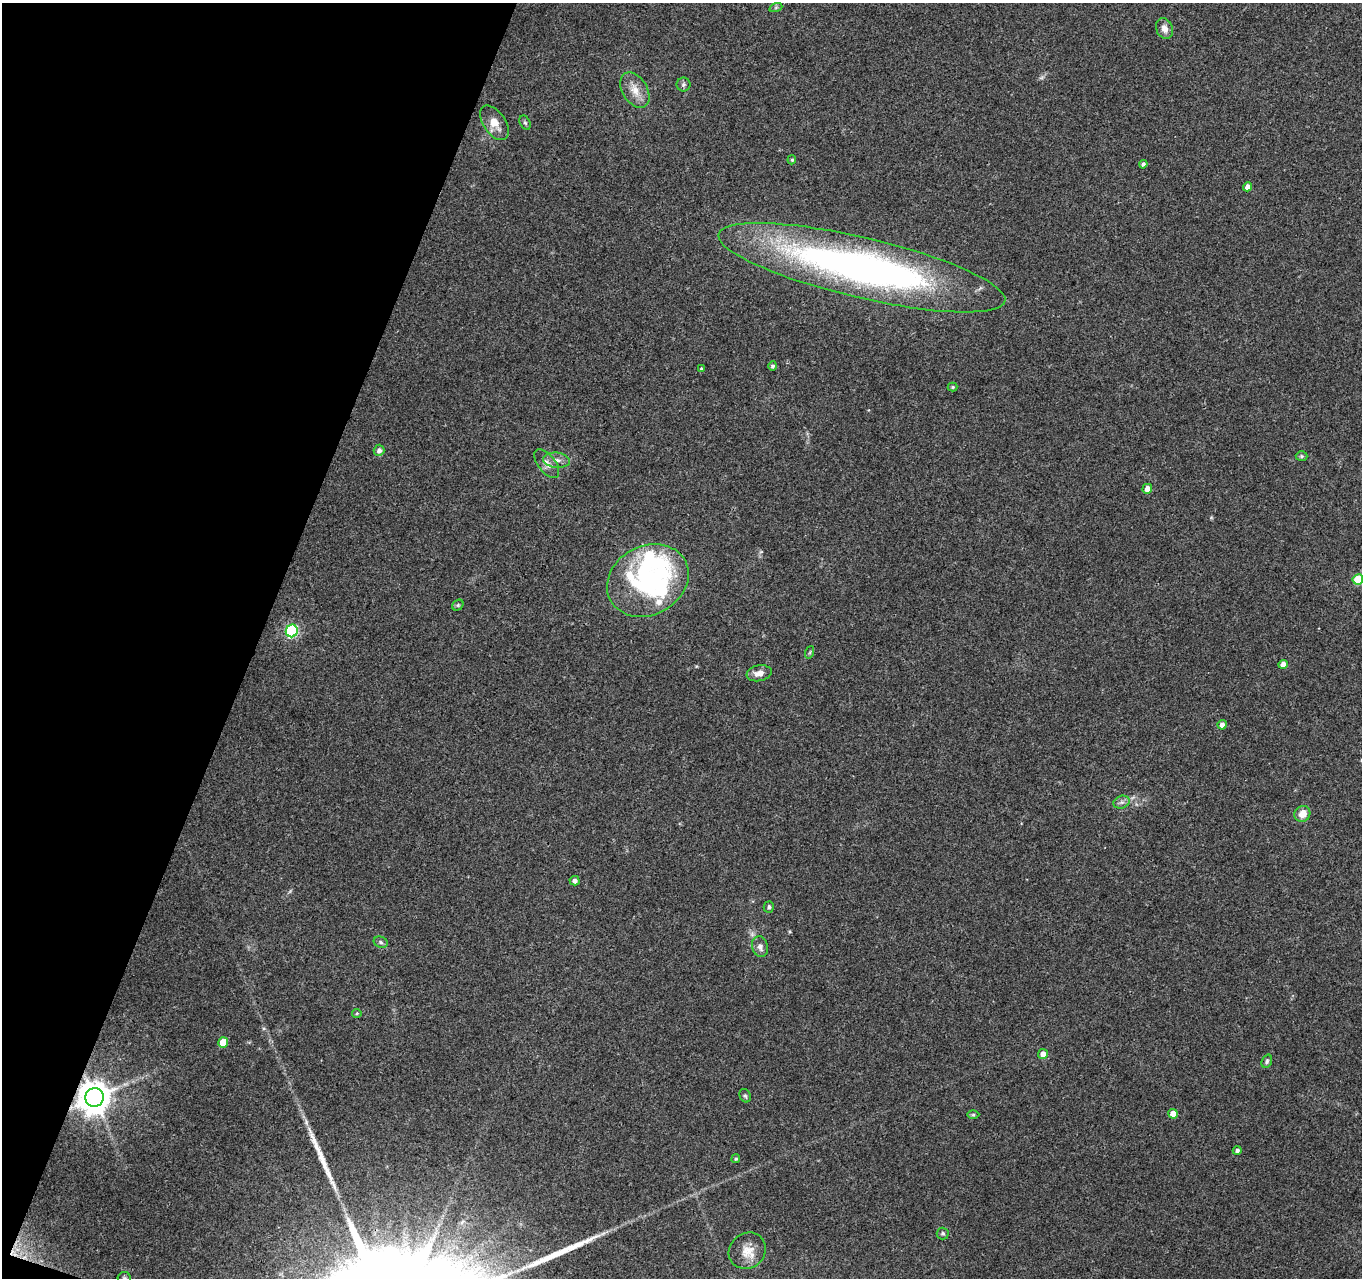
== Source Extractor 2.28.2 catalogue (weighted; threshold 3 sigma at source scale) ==
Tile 9 of 4 x 4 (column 1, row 3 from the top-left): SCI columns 1-1360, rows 1492-2767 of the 5450 x 5597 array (HDU 1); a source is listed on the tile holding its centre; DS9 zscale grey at full resolution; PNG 1364 x 1280 px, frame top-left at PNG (2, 3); each listed source drawn as its Kron ellipse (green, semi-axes under 4 px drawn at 4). Shown black and unused: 19% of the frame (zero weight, under 3 of 4 exposures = <1% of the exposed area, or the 3 px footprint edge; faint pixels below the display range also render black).
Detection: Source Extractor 2.28.2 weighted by HDU 2 'WHT'; one run over the whole footprint, this tile lists its part. Background 0.069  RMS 0.0045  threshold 0.0204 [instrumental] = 3 sigma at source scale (4.5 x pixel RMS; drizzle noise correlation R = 1.50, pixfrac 1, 0.0396/0.0396 arcsec/px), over >= 5 px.
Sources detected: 51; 2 inside a brighter object's white glare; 2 long thin detections or spike segments (spike, bleed or trail) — neither listed nor drawn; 2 inside a brighter listed object's ellipse — not listed separately; the other 45 listed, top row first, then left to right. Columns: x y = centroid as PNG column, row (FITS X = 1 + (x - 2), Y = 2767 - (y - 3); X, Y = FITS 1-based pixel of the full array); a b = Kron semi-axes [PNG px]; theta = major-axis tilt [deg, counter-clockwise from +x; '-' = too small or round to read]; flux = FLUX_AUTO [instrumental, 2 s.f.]
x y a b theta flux
776 7 6 4 19 0.69
1164 29 11 8 -67 3
683 84 7 7 - 1.1
635 90 19 12 -59 6.1
494 123 19 11 -56 5.8
525 123 7 5 -62 0.79
792 160 4 4 - 0.63
1143 164 4 4 - 1.1
1248 187 4 4 - 3.5
862 268 147 30 -13 240
773 366 5 4 - 1
701 369 4 4 - 0.67
953 387 5 4 - 0.55
379 450 6 5 - 1.8
1302 456 6 5 - 0.71
557 460 13 7 -7 2.9
547 463 17 8 -51 3.4
1147 489 5 4 - 3.7
1358 579 5 5 - 20
648 580 42 34 28 56
458 605 6 5 - 0.69
292 631 6 6 - 58
810 652 6 4 71 0.61
1283 664 4 4 - 2.8
759 673 12 8 10 3.5
1222 725 4 4 - 2.5
1121 802 8 6 19 1.6
1302 814 8 7 - 5.1
575 881 5 4 - 1.7
769 907 5 5 - 0.93
381 942 7 5 -23 1
760 947 10 8 -75 2.2
357 1013 5 4 - 0.58
223 1042 5 5 - 9.7
1043 1054 5 5 - 3.1
1267 1061 7 5 70 0.91
745 1096 7 5 -65 0.91
94 1097 9 9 - 920
1173 1114 4 4 - 4.8
973 1115 6 4 0 0.63
1237 1150 4 4 - 1.3
736 1159 4 4 - 0.58
943 1233 6 6 - 0.86
747 1251 19 17 40 6.8
124 1278 6 6 - 0.96
Overlapping masked pixels (flux is a lower limit): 1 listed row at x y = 94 1097
Isophote crosses this tile's border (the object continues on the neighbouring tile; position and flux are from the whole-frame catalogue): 2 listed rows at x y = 1358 579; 124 1278